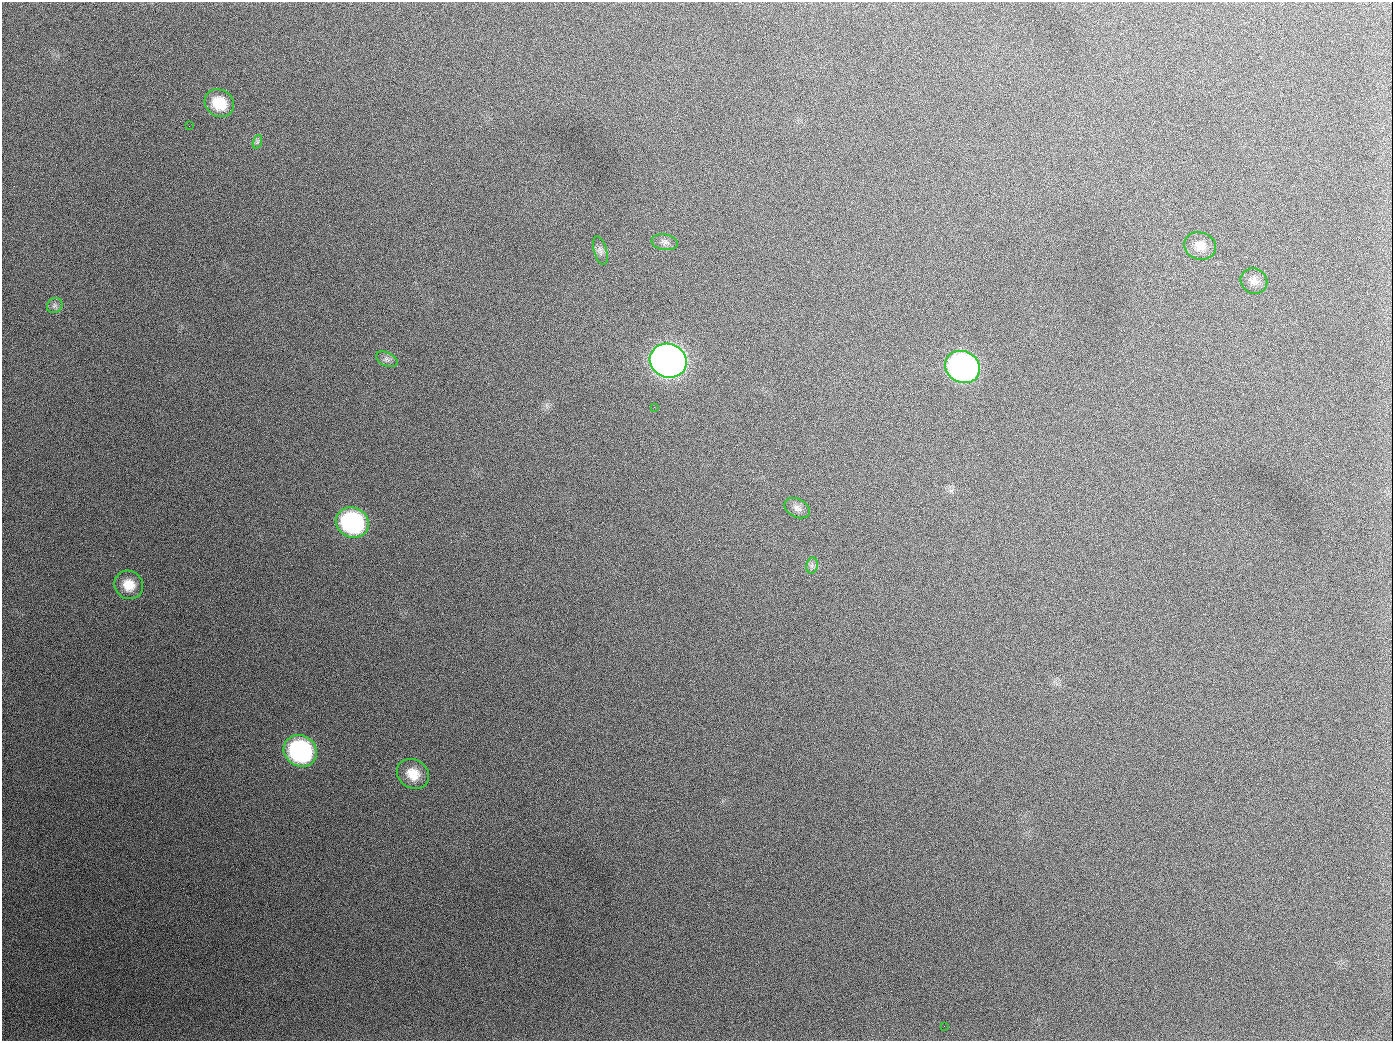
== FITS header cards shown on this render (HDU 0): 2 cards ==
NAXIS1  =                 1391
NAXIS2  =                 1039

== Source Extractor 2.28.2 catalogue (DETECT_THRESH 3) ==
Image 1391 x 1039 px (HDU 0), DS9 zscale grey, 1 PNG px = 1 image px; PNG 1395 x 1043 px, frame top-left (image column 1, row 1039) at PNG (2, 2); each listed source drawn as its Kron ellipse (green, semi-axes under 4 px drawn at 4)
Background 2010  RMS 82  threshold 245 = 3 sigma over >= 5 px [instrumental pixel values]
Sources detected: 19; all 19 listed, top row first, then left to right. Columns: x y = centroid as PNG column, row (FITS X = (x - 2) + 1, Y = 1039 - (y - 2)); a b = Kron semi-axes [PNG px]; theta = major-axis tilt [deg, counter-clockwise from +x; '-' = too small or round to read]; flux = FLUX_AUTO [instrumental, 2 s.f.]
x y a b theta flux
219 103 15 13 -34 1.4e+05
189 126 2 2 - 9.6e+03
257 142 7 4 71 1.1e+04
665 242 13 8 -9 2.4e+04
1200 246 16 13 -16 6.8e+04
600 251 15 6 -75 2.5e+04
1254 281 14 12 -30 4.2e+04
55 305 8 7 - 1.9e+04
387 359 11 7 -26 2.3e+04
668 361 18 17 - 4.4e+06
962 367 18 15 -28 1.9e+06
654 407 3 2 - 5.4e+03
797 508 13 9 -28 3.3e+04
352 522 17 15 -27 8.0e+05
812 565 8 5 79 1.7e+04
129 585 15 13 -45 9.2e+04
300 751 17 15 -32 8.2e+05
413 774 17 14 -33 1.0e+05
944 1026 2 2 - 7.3e+03